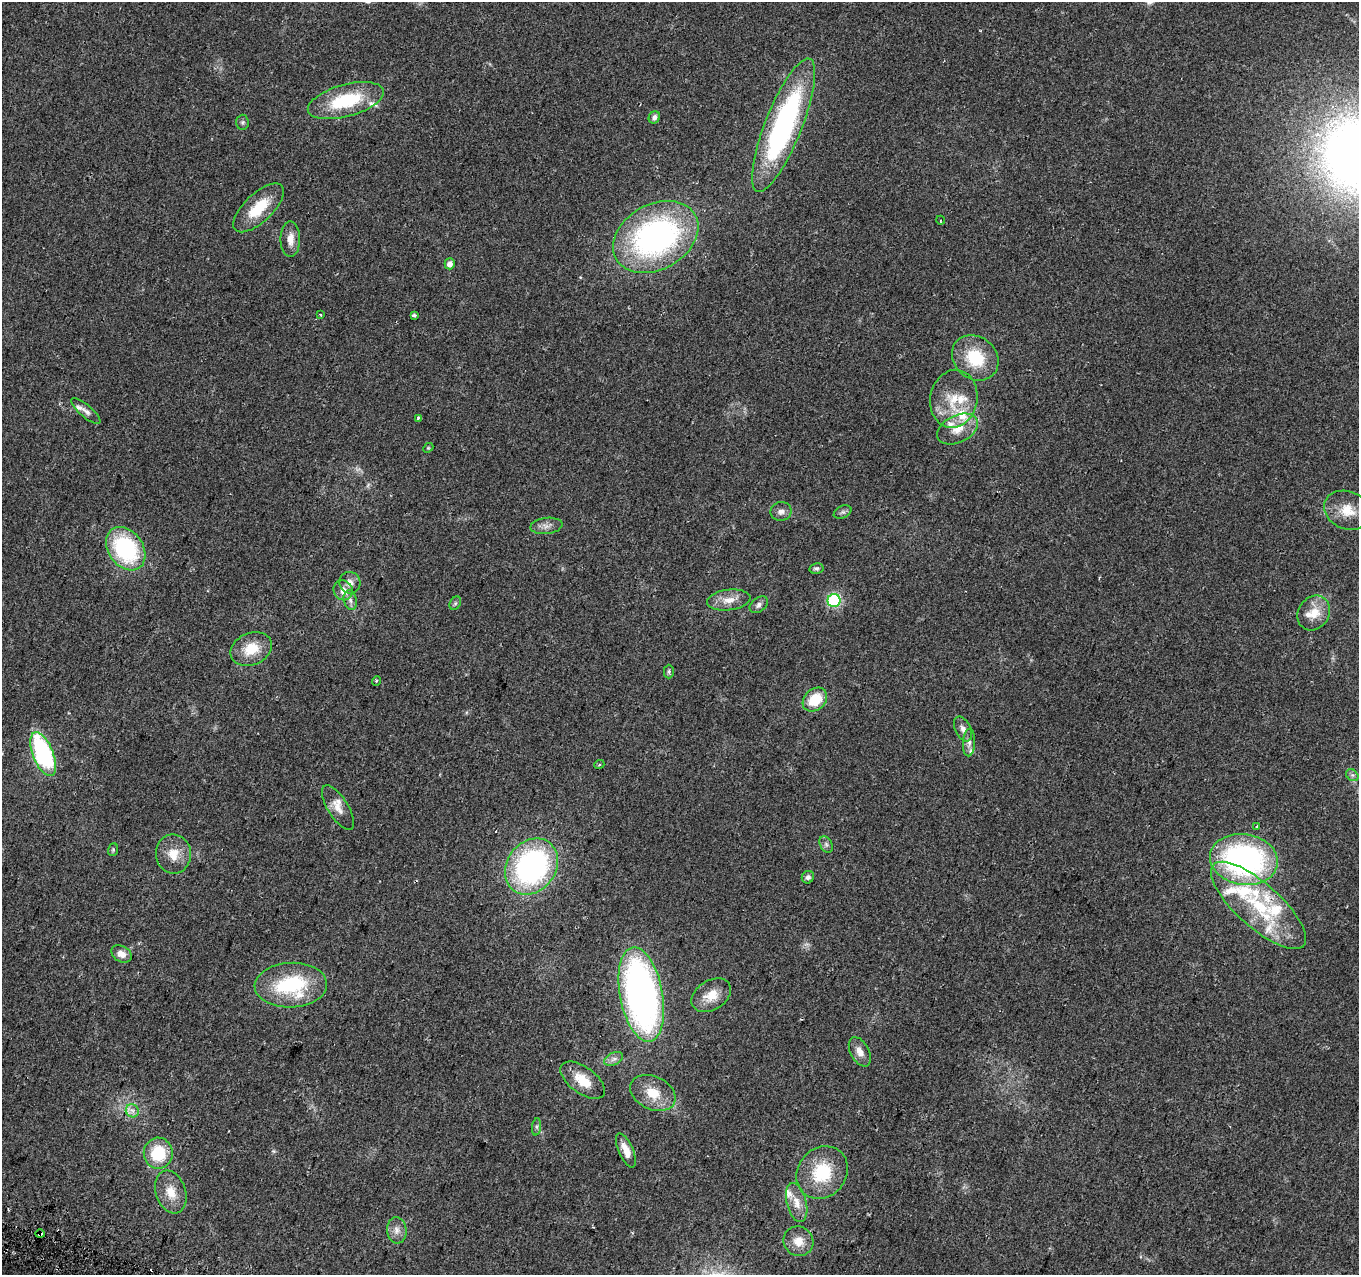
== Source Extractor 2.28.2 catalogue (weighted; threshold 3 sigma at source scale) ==
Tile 7 of 4 x 4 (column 3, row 2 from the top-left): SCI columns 2726-4082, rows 2793-4065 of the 5461 x 5648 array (HDU 1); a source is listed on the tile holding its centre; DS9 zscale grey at full resolution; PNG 1361 x 1277 px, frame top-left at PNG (2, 2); each listed source drawn as its Kron ellipse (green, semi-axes under 4 px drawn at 4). Shown black and unused: <1% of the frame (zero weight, under 2 of 3 exposures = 2% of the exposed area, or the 3 px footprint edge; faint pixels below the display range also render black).
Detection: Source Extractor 2.28.2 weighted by HDU 2 'WHT'; one run over the whole footprint, this tile lists its part. Background 0.079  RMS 0.0097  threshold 0.0435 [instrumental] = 3 sigma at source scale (4.5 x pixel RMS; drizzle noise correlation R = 1.50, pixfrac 1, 0.0396/0.0396 arcsec/px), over >= 5 px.
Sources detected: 85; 1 too faint to see at this stretch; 2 cosmic-ray / hot-pixel residue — neither listed nor drawn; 15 inside a brighter listed object's ellipse — not listed separately; the other 67 listed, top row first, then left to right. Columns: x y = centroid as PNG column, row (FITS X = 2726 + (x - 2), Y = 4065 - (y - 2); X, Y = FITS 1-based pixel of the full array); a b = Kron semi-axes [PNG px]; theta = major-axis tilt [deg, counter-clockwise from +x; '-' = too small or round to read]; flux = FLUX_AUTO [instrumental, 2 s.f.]
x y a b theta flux
346 101 39 16 15 58
654 117 6 5 - 3.6
243 122 7 6 - 2.1
784 125 71 18 68 210
258 208 32 14 43 31
940 220 4 3 - 1
656 237 45 32 30 260
290 239 17 10 -90 10
450 264 5 5 - 5.9
321 314 4 3 - 1
414 315 4 3 - 2.1
975 358 25 21 -40 43
954 399 29 23 78 33
86 411 18 6 -40 4.7
418 418 4 3 - 2.3
957 429 22 13 26 17
428 448 5 4 - 1
1347 510 24 18 -23 23
781 511 10 9 - 4.8
843 512 9 6 26 2.7
546 526 16 8 7 6
126 549 24 17 -54 110
816 568 7 5 10 2
350 583 11 10 - 6.5
343 590 10 9 - 8.4
350 600 10 6 -79 3.8
729 600 22 10 6 12
834 600 6 6 - 110
455 603 7 5 59 1.9
759 605 10 7 38 3.6
1314 613 18 15 55 17
251 649 21 16 24 23
669 671 7 5 90 1.7
376 681 5 3 - 0.95
815 700 13 10 41 29
963 729 13 8 -64 5.3
969 742 14 6 87 4.8
43 754 23 10 -69 130
599 765 5 3 - 0.93
1352 775 7 5 -43 2.3
338 808 25 10 -58 11
1257 826 4 3 - 2.1
826 844 9 6 -63 2.8
113 850 6 5 - 1.5
173 854 20 17 -86 17
1244 859 34 25 -9 230
531 866 30 24 54 220
808 877 6 6 - 3.1
1259 905 61 22 -42 82
121 954 11 7 -33 9.1
291 985 36 22 2 83
641 994 48 21 -79 410
711 995 21 14 32 17
860 1052 16 9 -62 7.8
614 1059 10 6 27 3.7
583 1080 26 13 -36 21
653 1093 24 16 -26 23
132 1111 7 6 - 3.8
537 1127 9 4 82 2.2
626 1150 18 7 -66 12
158 1153 15 14 - 38
822 1173 28 24 49 45
171 1192 22 15 -72 16
797 1202 20 10 -76 11
397 1230 13 10 -84 7.1
40 1234 4 3 - 3.8
798 1241 15 14 - 11
Overlapping masked pixels (flux is a lower limit): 1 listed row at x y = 40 1234